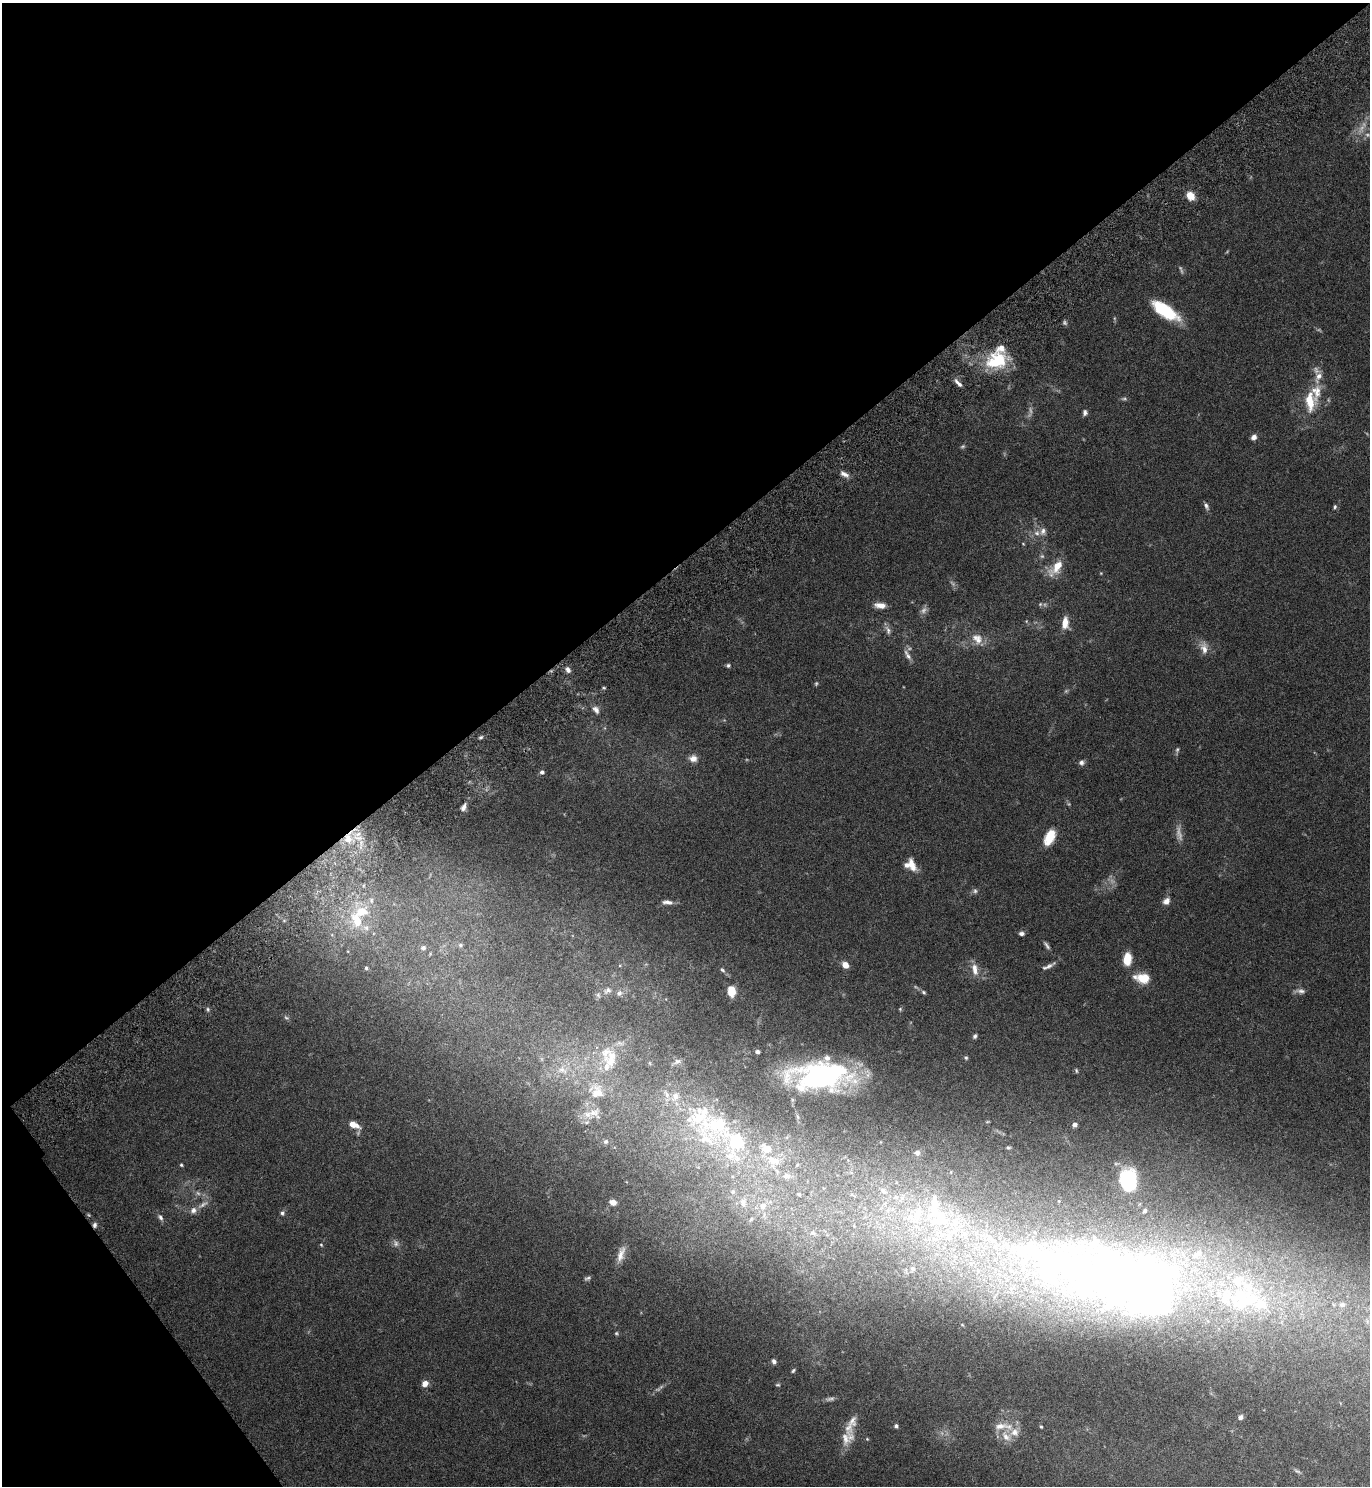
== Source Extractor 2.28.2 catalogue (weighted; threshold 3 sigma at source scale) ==
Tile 5 of 4 x 4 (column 1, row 2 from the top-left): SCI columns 200-1567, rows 3019-4502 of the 6011 x 6034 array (HDU 1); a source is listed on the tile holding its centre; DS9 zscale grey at full resolution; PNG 1372 x 1488 px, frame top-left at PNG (2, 3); no overlay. Shown black and unused: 40% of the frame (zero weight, under 4 of 7 exposures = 3% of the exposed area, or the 3 px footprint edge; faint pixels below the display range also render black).
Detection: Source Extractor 2.28.2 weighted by HDU 2 'WHT'; one run over the whole footprint, this tile lists its part. Background 0.0574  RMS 0.0042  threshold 0.0173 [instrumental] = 3 sigma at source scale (4.09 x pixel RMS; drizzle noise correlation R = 1.36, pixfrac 0.8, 0.05/0.05 arcsec/px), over >= 5 px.
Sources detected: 163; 19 too faint to see at this stretch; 5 inside a brighter object's white glare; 1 cosmic-ray / hot-pixel residue — not listed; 36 inside a brighter listed object's ellipse — not listed separately; the other 102 listed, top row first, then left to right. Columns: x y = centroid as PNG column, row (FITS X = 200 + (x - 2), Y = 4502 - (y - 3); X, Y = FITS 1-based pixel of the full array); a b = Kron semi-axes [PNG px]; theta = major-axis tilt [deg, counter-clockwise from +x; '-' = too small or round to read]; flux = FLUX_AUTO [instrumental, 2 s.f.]
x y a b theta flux
1190 196 9 7 -52 5
1164 310 28 11 -34 24
997 361 24 17 18 23
1318 377 20 9 68 4.3
958 383 14 5 -47 1.8
1310 401 27 13 -87 11
1085 413 7 5 77 1.2
1254 437 7 6 - 1.8
844 474 13 6 -23 2
1206 506 10 5 -64 1.3
1335 507 5 5 - 0.7
1043 531 11 8 74 2.1
1023 544 4 4 - 0.38
1056 567 24 10 50 7.5
1101 573 4 3 - 0.33
1040 604 6 5 - 0.62
880 605 13 6 -5 3.4
1065 623 14 8 -89 4.5
888 630 14 6 -72 1.8
977 639 17 13 -50 5.1
1204 648 17 8 -79 3.3
907 655 16 6 -58 2.1
728 665 5 5 - 0.72
568 670 8 6 -67 1.7
604 688 5 3 - 0.46
596 710 12 8 -57 2.2
481 737 6 4 19 0.68
1177 750 8 5 79 0.82
693 758 10 9 - 2.7
1081 762 7 7 - 1.4
542 772 5 5 - 1.1
463 807 9 5 68 1.6
1050 837 17 10 64 8.4
348 839 14 9 -73 4.2
912 866 18 8 -70 4.3
975 891 7 6 - 0.97
371 900 9 6 -77 1.3
1166 901 9 7 47 2.3
667 902 13 5 -4 2
357 920 25 17 -62 14
1021 933 6 5 - 1.3
460 945 6 5 - 0.81
1047 945 12 4 -55 1.1
423 948 6 5 - 1.1
1127 959 10 6 84 9.6
845 965 7 6 - 3.8
1047 967 18 5 25 1.7
366 968 4 4 - 0.6
975 969 18 8 -78 3.8
722 970 8 5 -44 0.86
1142 978 14 8 -5 10
607 990 12 8 39 2.2
731 991 12 8 -81 5.3
1300 991 15 6 -3 1.7
923 992 6 5 - 0.69
619 993 8 6 36 1.4
208 1009 6 4 -89 0.65
900 1009 5 4 - 0.49
286 1018 8 5 -37 0.82
975 1036 6 4 58 0.89
757 1052 4 4 - 1.4
966 1058 6 5 - 0.65
611 1059 31 19 75 15
677 1062 14 7 23 1.8
562 1070 15 10 -26 4.1
1076 1071 7 4 -72 0.54
820 1076 58 25 1 89
597 1091 24 19 -54 12
675 1096 16 11 58 5.3
716 1124 57 40 4 49
353 1125 10 6 -23 5.2
1075 1125 4 4 - 2
606 1141 7 6 - 0.97
1008 1148 5 4 - 0.53
917 1153 7 6 - 1.3
773 1161 20 15 -16 10
181 1165 4 4 - 0.5
797 1165 6 4 45 0.56
786 1176 10 9 - 2.8
733 1192 7 7 - 1.1
613 1202 6 5 - 2.8
743 1202 12 9 -88 3.1
203 1205 18 5 32 2.2
763 1206 10 9 - 3.3
282 1213 6 6 - 0.97
160 1217 10 6 -57 1.4
396 1243 10 7 -61 1.6
321 1245 5 4 - 0.46
621 1254 22 8 72 3.7
1059 1265 309 111 -4 540
587 1278 9 4 18 0.79
774 1361 5 4 - 1.3
793 1370 5 3 - 0.53
425 1383 7 6 - 2.9
778 1385 7 4 -15 0.54
1240 1417 5 5 - 1.5
896 1426 5 4 - 0.83
1001 1426 25 10 6 5.2
1041 1427 4 3 - 0.43
1006 1436 17 11 -49 4.6
845 1438 24 14 85 6.7
1297 1471 11 4 -24 0.85
Overlapping masked pixels (flux is a lower limit): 1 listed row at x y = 348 839